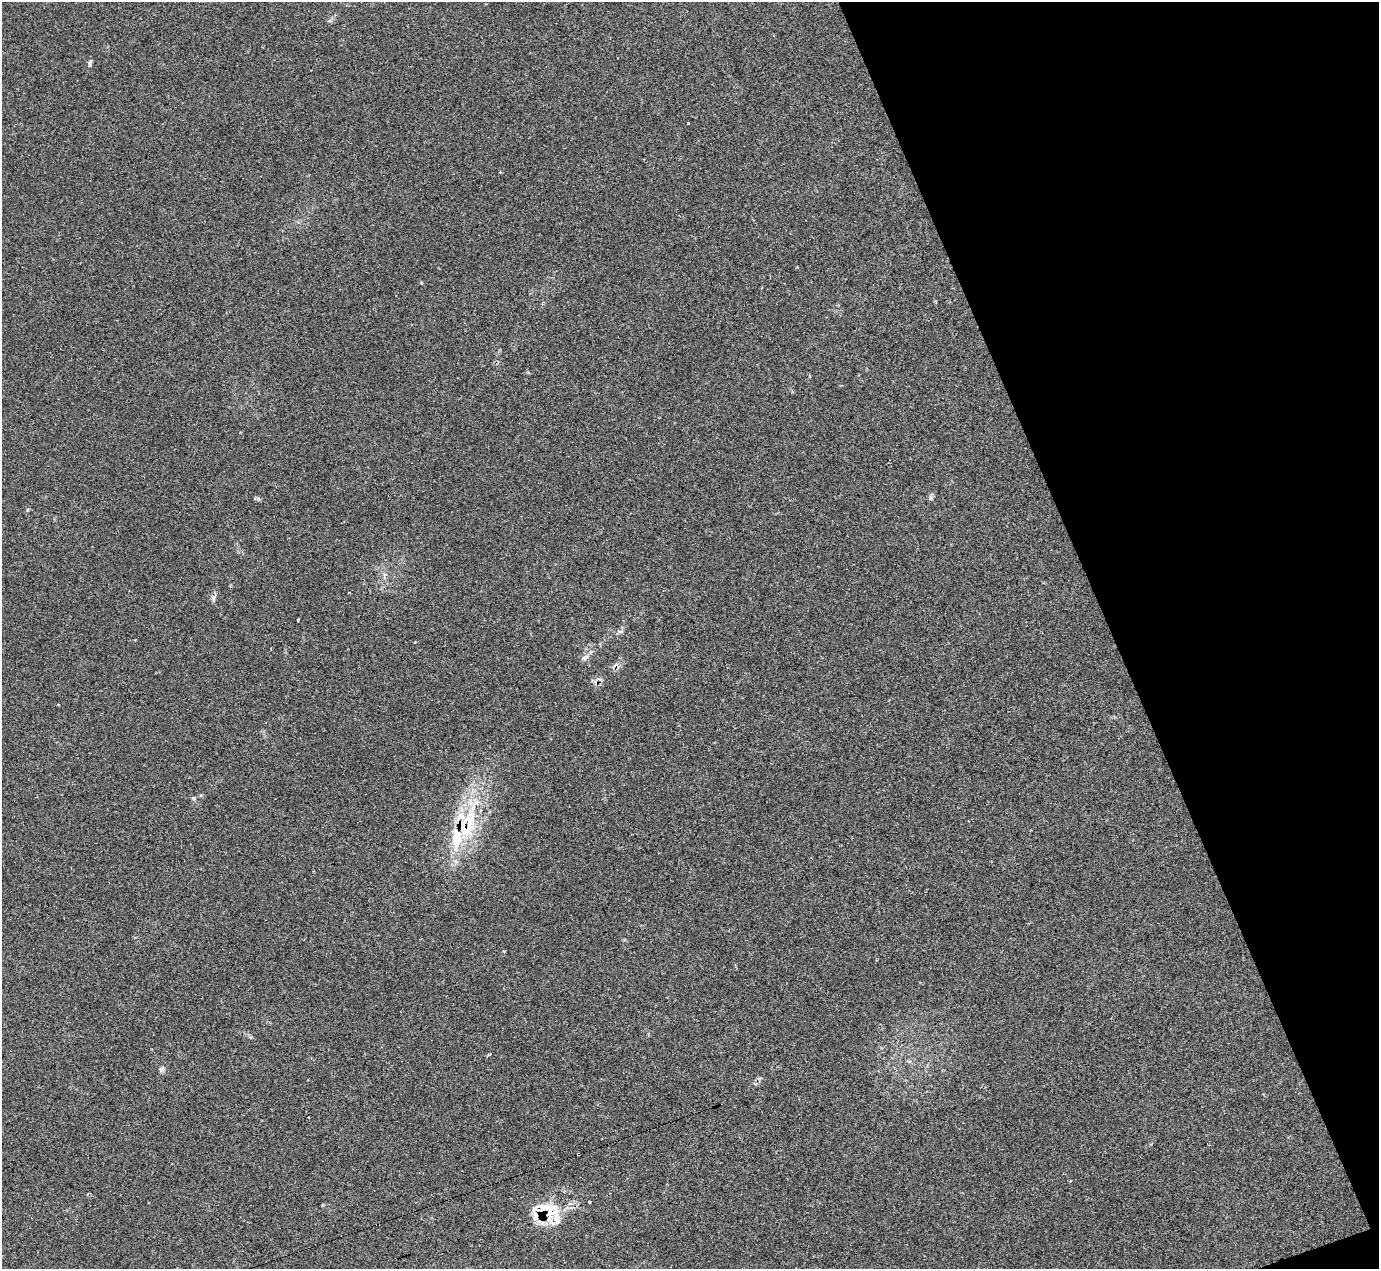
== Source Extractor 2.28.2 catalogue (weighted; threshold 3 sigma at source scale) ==
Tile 12 of 4 x 4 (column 4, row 3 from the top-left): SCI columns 4132-5508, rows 1542-2808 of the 5525 x 5503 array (HDU 1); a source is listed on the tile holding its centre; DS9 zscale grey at full resolution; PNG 1381 x 1271 px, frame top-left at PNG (2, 2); no overlay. Shown black and unused: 20% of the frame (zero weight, under 2 of 3 exposures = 1% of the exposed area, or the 3 px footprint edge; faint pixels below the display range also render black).
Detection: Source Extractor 2.28.2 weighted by HDU 2 'WHT'; one run over the whole footprint, this tile lists its part. Background 0.134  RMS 0.007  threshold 0.0314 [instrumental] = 3 sigma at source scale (4.5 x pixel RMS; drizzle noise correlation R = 1.50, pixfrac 1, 0.05/0.05 arcsec/px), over >= 5 px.
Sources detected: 21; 2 cosmic-ray / hot-pixel residue — not listed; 3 inside a brighter listed object's ellipse — not listed separately; the other 16 listed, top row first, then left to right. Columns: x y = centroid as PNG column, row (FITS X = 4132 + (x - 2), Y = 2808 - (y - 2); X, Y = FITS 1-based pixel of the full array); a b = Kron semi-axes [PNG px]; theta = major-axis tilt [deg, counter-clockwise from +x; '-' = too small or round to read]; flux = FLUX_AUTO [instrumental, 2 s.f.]
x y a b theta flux
90 64 8 4 -85 1.4
688 123 3 3 - 1.1
930 498 6 4 -72 1.1
384 575 10 5 64 2.1
350 593 3 3 - 1.2
213 598 9 5 -57 1.7
298 620 3 3 - 2.4
620 632 7 4 1 1.3
585 657 11 6 25 2.5
467 824 54 24 72 53
489 1054 4 3 - 1.3
160 1069 7 4 -90 1.4
578 1154 3 2 - 1
1070 1181 3 3 - 0.89
589 1202 3 3 - 1.4
543 1209 38 22 21 29
Overlapping masked pixels (flux is a lower limit): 3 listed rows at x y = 467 824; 578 1154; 543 1209
Unlisted compact peaks at least as high as the median listed source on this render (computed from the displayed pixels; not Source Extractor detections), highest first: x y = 194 798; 258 499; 27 510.